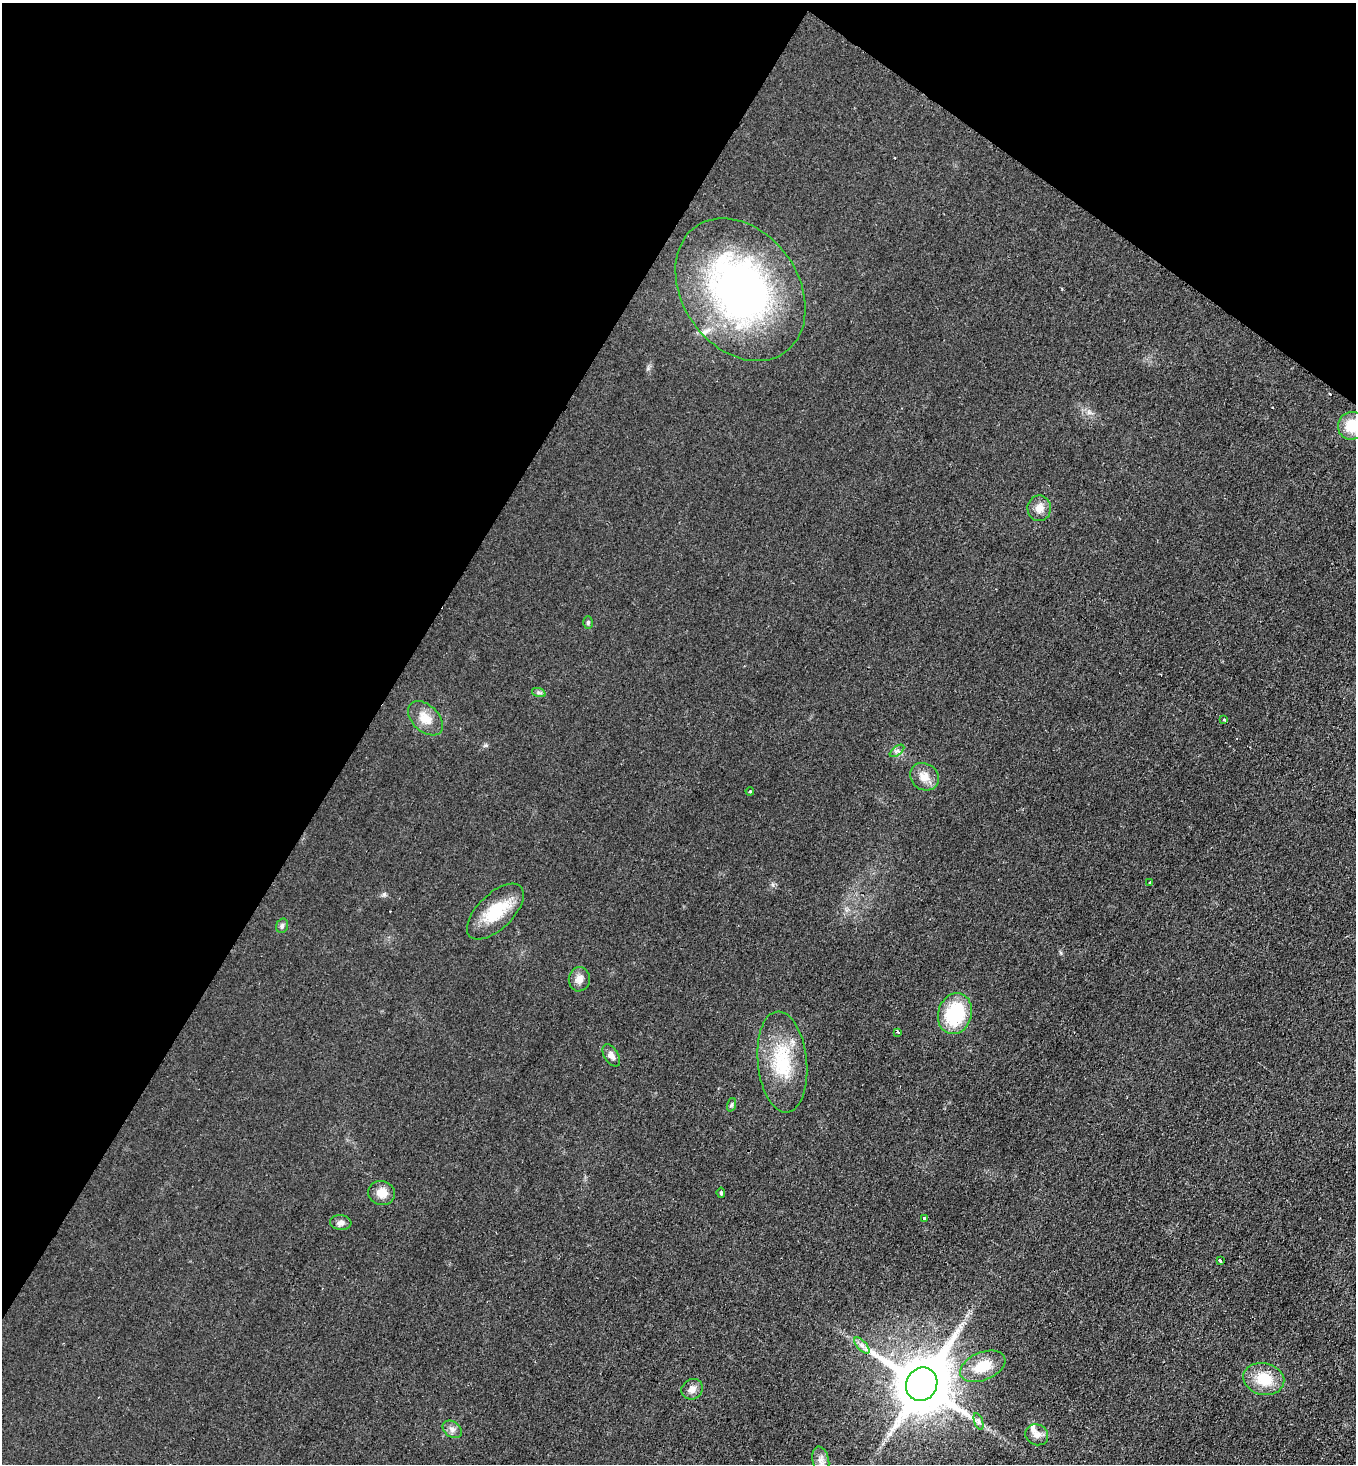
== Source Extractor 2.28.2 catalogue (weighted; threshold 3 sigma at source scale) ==
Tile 2 of 4 x 4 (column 2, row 1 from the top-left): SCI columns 1510-2863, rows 4397-5858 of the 5866 x 5858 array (HDU 1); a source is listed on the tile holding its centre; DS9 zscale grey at full resolution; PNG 1358 x 1466 px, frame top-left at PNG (2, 3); each listed source drawn as its Kron ellipse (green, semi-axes under 4 px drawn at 4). Shown black and unused: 33% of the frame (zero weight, under 2 of 3 exposures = <1% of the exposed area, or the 3 px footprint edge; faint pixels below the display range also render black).
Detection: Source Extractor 2.28.2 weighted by HDU 2 'WHT'; one run over the whole footprint, this tile lists its part. Background 0.025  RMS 0.0061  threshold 0.0273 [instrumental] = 3 sigma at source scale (4.5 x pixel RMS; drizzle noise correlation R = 1.50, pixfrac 1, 0.05/0.05 arcsec/px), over >= 5 px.
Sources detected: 36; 2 cosmic-ray / hot-pixel residue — neither listed nor drawn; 1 inside a brighter listed object's ellipse — not listed separately; the other 33 listed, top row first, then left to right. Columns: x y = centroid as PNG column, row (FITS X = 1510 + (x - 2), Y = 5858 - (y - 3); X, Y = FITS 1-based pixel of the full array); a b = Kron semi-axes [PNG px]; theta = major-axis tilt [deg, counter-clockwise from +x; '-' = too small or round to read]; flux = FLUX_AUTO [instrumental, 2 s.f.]
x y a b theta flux
740 290 77 58 -55 220
1351 426 14 13 - 15
1039 508 13 11 88 5.1
588 622 6 4 88 1.1
539 693 7 4 -19 1.2
425 718 20 13 -44 8.9
1224 720 3 2 - 0.94
897 751 8 4 37 1.4
924 777 15 13 -37 6.5
750 791 4 3 - 0.69
1150 883 3 3 - 1.5
495 912 36 17 44 23
282 926 7 5 73 1.3
579 979 12 10 81 4.2
955 1014 21 16 73 36
898 1032 3 3 - 3.1
611 1055 12 7 -59 3.2
782 1062 51 24 -84 35
731 1105 7 4 71 0.98
382 1193 13 12 - 6.8
721 1193 5 3 - 0.87
924 1218 3 3 - 1.8
341 1223 11 7 -7 2.4
1220 1261 4 3 - 2.1
862 1346 10 4 -48 2.3
983 1366 24 14 23 15
1264 1379 21 15 -11 16
922 1384 17 15 60 4200
692 1389 11 10 - 3.6
979 1422 9 4 -71 1.4
452 1429 10 7 -37 2.7
1037 1435 11 10 - 3.8
821 1461 14 8 -78 4.3
Isophote crosses this tile's border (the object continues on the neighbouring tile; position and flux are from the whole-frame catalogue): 1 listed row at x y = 1351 426
Unlisted compact peaks at least as high as the median listed source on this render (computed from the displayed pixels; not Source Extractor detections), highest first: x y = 384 894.